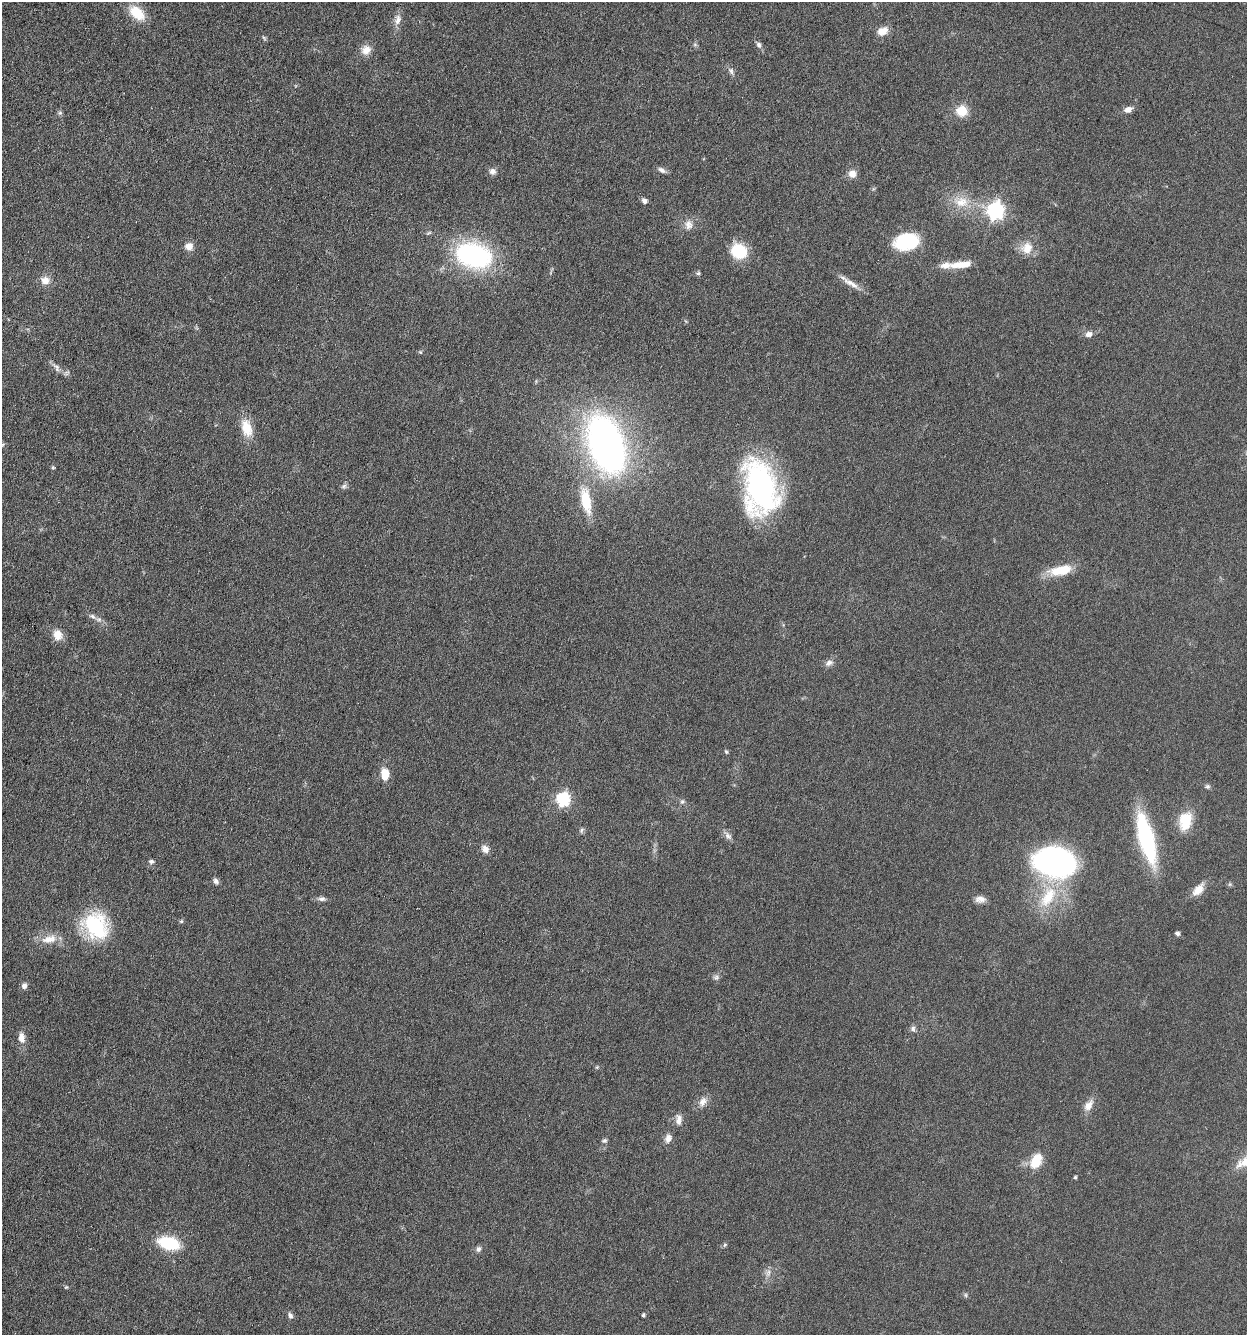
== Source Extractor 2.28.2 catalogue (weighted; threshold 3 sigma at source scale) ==
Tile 11 of 4 x 4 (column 3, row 3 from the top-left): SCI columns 2754-3998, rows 1342-2674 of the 5376 x 5350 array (HDU 1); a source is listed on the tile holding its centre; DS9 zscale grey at full resolution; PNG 1249 x 1337 px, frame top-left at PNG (2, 2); no overlay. Shown black and unused: <1% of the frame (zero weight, under 3 of 6 exposures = <1% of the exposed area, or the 3 px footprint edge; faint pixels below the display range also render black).
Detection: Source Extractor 2.28.2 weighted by HDU 2 'WHT'; one run over the whole footprint, this tile lists its part. Background 0.0957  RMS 0.0067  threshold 0.0276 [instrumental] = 3 sigma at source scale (4.09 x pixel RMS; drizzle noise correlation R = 1.36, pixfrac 0.8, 0.05/0.05 arcsec/px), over >= 5 px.
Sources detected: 82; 1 inside a brighter listed object's ellipse — not listed separately; the other 81 listed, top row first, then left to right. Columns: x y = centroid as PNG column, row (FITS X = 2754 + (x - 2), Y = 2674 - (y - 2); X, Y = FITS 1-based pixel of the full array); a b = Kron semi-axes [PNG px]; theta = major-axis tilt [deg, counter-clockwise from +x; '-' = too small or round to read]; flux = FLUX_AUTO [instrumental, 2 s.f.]
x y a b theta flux
137 13 19 12 -40 15
398 20 15 9 78 4.2
883 31 14 9 25 5.9
264 38 8 4 -54 0.89
695 45 7 4 -1 0.9
759 45 7 6 - 1.8
366 50 13 11 37 5.6
731 71 10 7 -67 2.1
1128 109 9 6 23 3.9
962 111 12 12 - 11
60 113 6 4 0 0.96
662 170 11 6 -31 2.3
493 171 8 8 - 2.8
852 174 9 8 - 5
645 201 6 6 - 2.2
961 202 20 15 11 12
995 211 7 7 - 220
688 225 14 11 -82 4.7
906 241 21 14 12 43
189 246 8 8 - 4.8
1027 248 16 15 - 8.9
739 251 17 15 -33 20
474 255 42 28 -16 84
961 265 28 8 6 10
698 273 6 5 - 1.1
45 280 12 10 -7 5.4
851 283 28 7 -30 5.8
1089 334 9 7 19 3
420 352 5 5 - 0.72
56 367 16 8 -51 3.1
247 428 21 12 -75 12
606 445 45 26 -73 300
53 467 5 4 - 0.71
344 486 9 6 46 1.5
760 488 53 31 -80 140
586 501 37 13 -78 19
1060 570 29 11 12 16
92 616 10 6 -33 2.4
57 635 14 11 -77 6
829 663 12 8 22 2.8
726 752 6 4 -62 0.86
385 774 10 7 -85 11
1207 786 6 6 - 1.3
563 799 6 6 - 96
682 802 7 6 - 1.5
1185 821 22 14 76 16
581 830 8 5 66 1.3
728 836 13 7 -48 2.7
1146 838 53 14 -75 64
485 849 10 8 -46 3.7
151 861 7 6 - 1.5
1054 862 40 28 -6 150
216 881 9 6 -56 1.9
1198 890 18 10 47 6.5
1048 897 36 18 58 25
322 899 11 6 -1 2.1
980 899 13 8 0 3.6
181 921 5 4 - 0.93
95 926 21 18 -54 61
1178 933 5 4 - 1.8
49 939 23 11 14 8.7
716 977 9 7 0 1.7
24 986 7 6 - 2.7
913 1029 8 7 - 1.8
21 1038 13 8 -85 4.8
597 1067 5 4 - 0.69
703 1102 15 10 58 4.5
1088 1105 17 10 55 5.3
678 1120 15 8 -88 3.9
668 1138 12 9 67 3.5
604 1141 7 5 11 1.2
1036 1161 22 14 61 11
1075 1177 3 3 - 0.98
169 1243 18 11 -16 35
725 1245 6 5 - 0.91
478 1249 8 7 - 1.8
768 1273 12 6 75 2.9
66 1287 5 4 - 0.6
966 1295 6 4 -89 0.91
643 1315 4 4 - 1.1
290 1316 8 6 -64 2.1